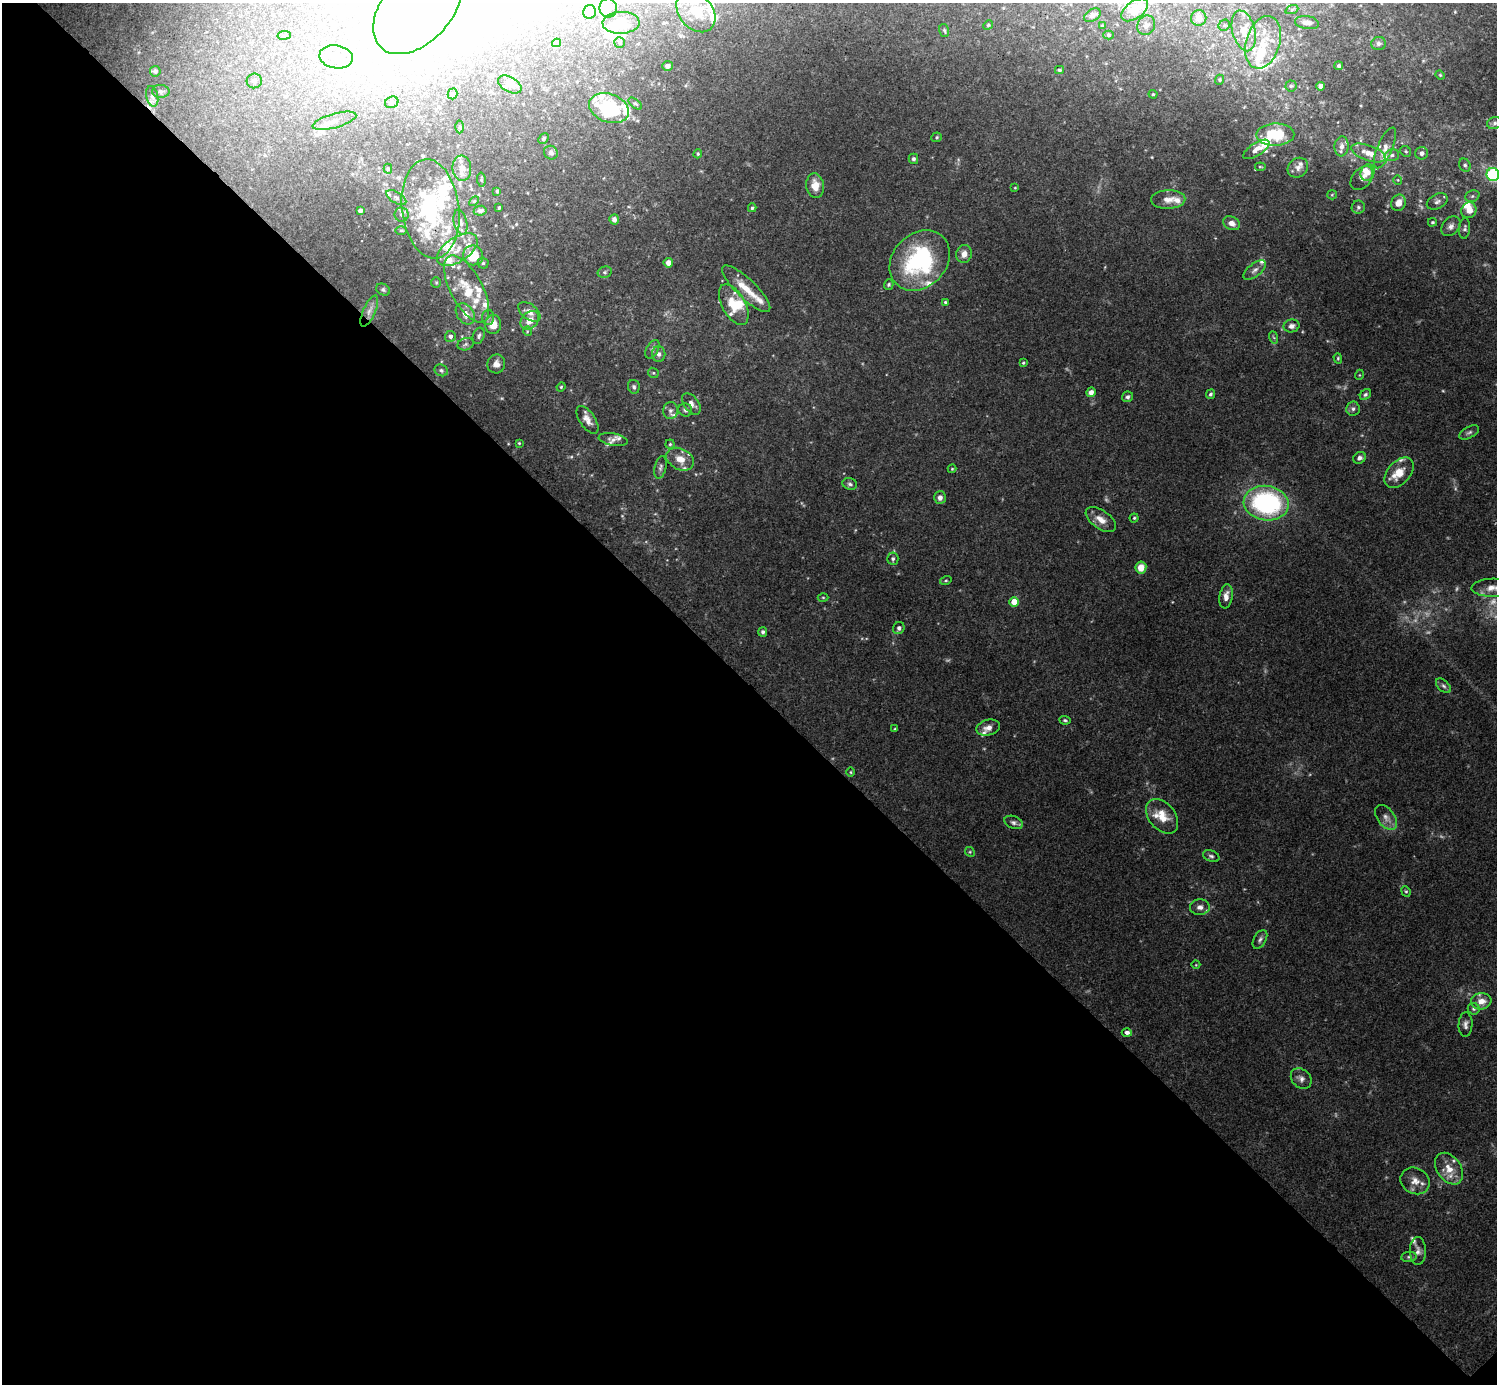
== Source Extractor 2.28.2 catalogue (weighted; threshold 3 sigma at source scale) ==
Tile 14 of 4 x 4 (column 2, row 4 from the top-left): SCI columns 1498-2992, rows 159-1540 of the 5987 x 5987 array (HDU 1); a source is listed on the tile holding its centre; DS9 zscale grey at full resolution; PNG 1499 x 1386 px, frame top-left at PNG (2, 3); each listed source drawn as its Kron ellipse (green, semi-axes under 4 px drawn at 4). Shown black and unused: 51% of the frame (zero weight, under 3 of 4 exposures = <1% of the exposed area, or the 3 px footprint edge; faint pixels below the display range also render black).
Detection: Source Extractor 2.28.2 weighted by HDU 2 'WHT'; one run over the whole footprint, this tile lists its part. Background 0.0754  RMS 0.0055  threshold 0.0246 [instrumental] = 3 sigma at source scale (4.5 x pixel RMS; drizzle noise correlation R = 1.50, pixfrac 1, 0.05/0.05 arcsec/px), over >= 5 px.
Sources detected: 263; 9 too faint to see at this stretch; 19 inside a brighter object's white glare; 1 cosmic-ray / hot-pixel residue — neither listed nor drawn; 51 inside a brighter listed object's ellipse — not listed separately; the other 183 listed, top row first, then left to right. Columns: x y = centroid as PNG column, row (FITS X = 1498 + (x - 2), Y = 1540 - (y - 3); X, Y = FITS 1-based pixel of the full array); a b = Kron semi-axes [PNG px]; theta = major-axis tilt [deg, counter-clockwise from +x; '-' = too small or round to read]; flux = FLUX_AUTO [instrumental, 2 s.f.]
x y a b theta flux
418 8 54 34 48 89
608 8 9 8 - 3.3
1292 9 7 4 20 0.98
1135 10 15 8 35 17
589 12 7 6 - 2.5
696 12 23 17 -50 12
1092 15 9 6 31 2.1
1199 18 8 7 - 5.7
621 23 18 11 3 6.5
1307 23 12 6 -7 3
988 25 5 4 - 0.75
1146 25 10 8 60 2.7
1224 25 6 5 - 1
1102 26 4 3 - 0.56
944 30 6 5 - 0.95
1244 31 21 11 -76 11
284 35 7 3 8 0.87
1109 35 5 4 - 0.9
619 42 5 5 - 1.1
1263 42 27 17 73 18
556 43 4 3 - 0.74
1379 44 7 6 - 1.9
336 57 17 11 -9 7.9
667 66 5 4 - 1.8
1339 66 4 4 - 1.2
1059 70 4 3 - 0.96
155 71 5 5 - 1.8
1440 75 4 4 - 0.53
1220 80 5 4 - 0.7
254 81 7 7 - 2.9
510 85 13 7 -29 3
1291 86 5 5 - 0.95
1321 86 4 4 - 3.1
161 91 8 6 -1 1.5
453 94 5 5 - 1.3
1153 94 4 4 - 0.74
152 96 10 6 -76 2
392 102 7 5 24 1.3
635 104 8 4 -39 0.98
609 108 20 14 -21 48
334 121 22 7 15 5.3
1495 123 8 6 18 1.7
460 127 6 4 90 0.96
1275 135 19 11 1 20
937 137 5 5 - 0.86
543 138 6 4 48 0.97
1341 146 10 7 85 3.4
1385 148 22 7 67 5.2
1256 149 15 6 33 3.7
1406 151 6 5 - 0.86
551 153 7 6 - 2
1368 153 18 7 -20 7.1
1422 153 6 6 - 2.3
698 154 4 3 - 0.71
1392 155 7 5 16 1.6
913 159 5 4 - 1.2
1465 165 7 5 -59 1.3
1260 167 5 3 - 0.71
462 168 13 9 -85 5.4
1298 168 11 9 39 2.9
388 169 5 4 - 0.81
1368 172 8 6 69 4.2
1493 174 6 6 - 51
1362 178 14 9 49 3.2
481 180 7 4 -84 0.82
1398 180 5 3 - 0.45
815 186 12 9 -83 6.5
1015 188 3 2 - 0.42
497 191 4 3 - 0.77
1332 195 5 4 - 0.61
1472 196 7 5 22 1.4
396 198 11 5 -31 1.8
1168 199 17 9 3 5
474 201 6 3 44 0.64
1437 201 11 7 27 2.1
1398 203 8 7 - 4.6
1358 207 6 6 - 1.4
499 208 3 2 - 0.62
752 208 4 3 - 0.92
431 209 50 28 -83 57
1469 210 8 7 - 6.1
360 211 4 4 - 1.8
480 211 6 5 - 1.9
402 215 7 7 - 1.5
614 219 5 5 - 2.2
460 222 13 6 -77 2.6
1432 222 4 3 - 0.78
1232 223 9 6 -26 3.4
1451 226 11 8 50 2.8
1465 228 10 5 85 1.6
401 230 5 3 - 0.71
457 250 23 12 34 10
964 254 9 7 73 4.3
473 255 10 9 - 17
920 260 33 26 45 69
483 263 5 5 - 1.1
668 263 5 5 - 3.8
1255 270 13 6 37 2.5
605 272 7 5 14 1.2
436 282 5 4 - 0.76
889 284 5 4 - 0.82
467 289 37 16 -62 22
746 289 32 9 -44 10
383 290 7 5 -29 1.2
945 302 4 4 - 0.74
734 305 22 11 -61 13
369 311 17 6 66 3.3
529 312 13 7 -38 3.4
465 314 11 8 -53 4.9
488 317 7 6 - 1.5
530 320 10 8 44 5.9
493 324 9 8 - 6.9
1292 326 8 6 13 2.4
527 331 5 3 - 0.49
450 336 5 5 - 2
479 336 8 5 70 1.5
1273 337 6 4 -69 0.88
466 344 8 6 17 1.5
652 349 10 6 59 1.7
659 354 8 6 90 2.1
1338 358 5 4 - 0.7
1023 363 4 3 - 0.62
496 364 9 9 - 3.5
441 370 7 5 -29 1.3
653 373 5 5 - 0.82
1359 375 5 3 - 0.45
561 387 4 4 - 0.66
634 387 7 6 - 1.4
1091 392 5 4 - 3.4
1210 394 5 4 - 1
1365 394 6 5 - 1.1
1127 397 5 5 - 1.4
691 404 12 7 -53 3
1353 409 7 7 - 1.7
670 410 8 7 - 2
685 410 7 6 - 1.6
587 420 16 7 -56 4.4
1469 432 11 5 29 1.6
613 440 14 6 -9 2.2
519 443 3 3 - 0.54
670 444 4 4 - 0.79
1359 458 6 5 - 1.8
680 459 14 10 -28 7.1
660 467 11 6 76 1.7
952 469 4 4 - 0.57
1399 473 18 11 48 9.7
850 484 7 6 - 1.4
940 498 6 6 - 2.7
1266 503 22 17 -9 84
1134 518 4 4 - 0.72
1101 520 17 9 -35 5.5
893 559 6 5 - 1.3
1141 568 6 5 - 6.9
946 580 6 4 15 0.72
1492 588 21 9 1 6
1226 596 12 6 81 4
823 597 5 3 - 0.6
1014 602 5 4 - 9.4
899 628 6 5 - 1.8
763 632 5 4 - 1.4
1443 686 9 5 -44 1.5
1065 720 6 4 -5 0.87
988 728 12 8 13 3.8
895 729 3 3 - 0.55
851 772 4 3 - 0.53
1162 816 20 13 -51 10
1386 817 14 8 -51 3.9
1014 822 9 6 -21 1.8
970 852 5 4 - 0.75
1211 856 8 5 -22 1.5
1406 891 5 4 - 0.79
1200 907 10 8 4 3.2
1260 939 10 6 60 1.8
1196 965 4 3 - 0.42
1481 1001 10 8 7 5.4
1474 1009 6 5 - 1.2
1466 1025 12 7 87 2.3
1127 1032 5 4 - 2.1
1301 1079 11 9 -43 2.9
1449 1169 17 12 -54 8.9
1415 1181 15 13 -31 6
1418 1251 14 8 -89 3
1409 1257 8 5 7 1.2
Isophote crosses this tile's border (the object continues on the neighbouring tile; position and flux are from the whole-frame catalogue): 4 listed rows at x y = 418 8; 1135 10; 1493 174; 1492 588